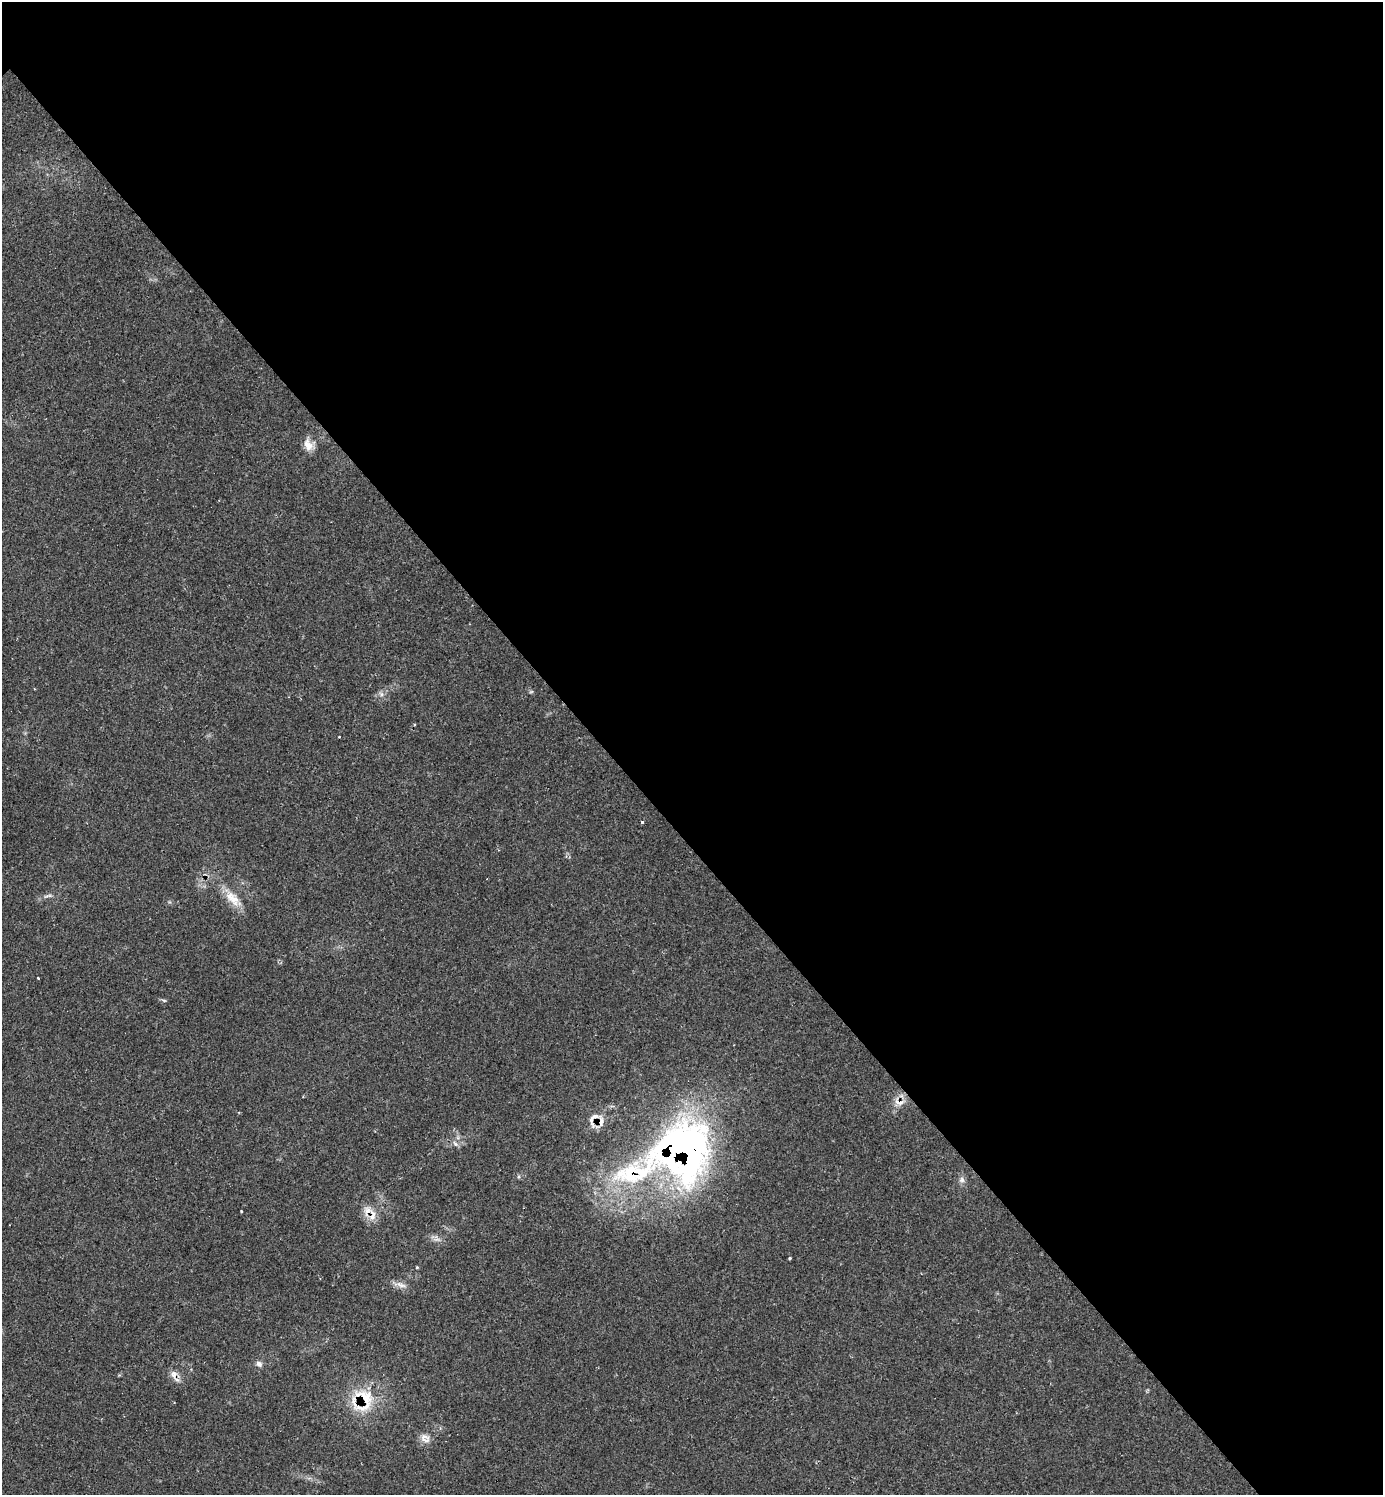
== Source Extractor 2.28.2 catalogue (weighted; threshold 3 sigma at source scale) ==
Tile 8 of 4 x 4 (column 4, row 2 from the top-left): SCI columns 4437-5817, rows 2988-4480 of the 5985 x 5985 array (HDU 1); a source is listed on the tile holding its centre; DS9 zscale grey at full resolution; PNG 1385 x 1497 px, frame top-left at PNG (2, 2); no overlay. Shown black and unused: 56% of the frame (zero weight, under 2 of 3 exposures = <1% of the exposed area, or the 3 px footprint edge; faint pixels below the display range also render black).
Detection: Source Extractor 2.28.2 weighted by HDU 2 'WHT'; one run over the whole footprint, this tile lists its part. Background 0.0626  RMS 0.0057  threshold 0.0257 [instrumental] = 3 sigma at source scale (4.5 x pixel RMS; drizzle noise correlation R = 1.50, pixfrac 1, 0.05/0.05 arcsec/px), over >= 5 px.
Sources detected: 29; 3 cosmic-ray / hot-pixel residue — not listed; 5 inside a brighter listed object's ellipse — not listed separately; the other 21 listed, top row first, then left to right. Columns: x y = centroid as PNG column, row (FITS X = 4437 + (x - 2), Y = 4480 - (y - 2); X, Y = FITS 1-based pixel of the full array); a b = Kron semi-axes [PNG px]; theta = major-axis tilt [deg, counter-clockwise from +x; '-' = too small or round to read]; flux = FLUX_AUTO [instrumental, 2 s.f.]
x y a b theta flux
308 445 15 13 -63 5.7
531 692 6 4 19 0.71
381 694 8 4 -53 1.3
642 822 3 3 - 3.3
48 896 13 3 8 1.7
232 898 28 12 -46 10
164 1000 6 4 -19 0.76
899 1102 18 8 -8 4.5
601 1121 23 7 -83 4.8
455 1144 9 6 -49 1.9
683 1150 81 75 66 260
962 1180 9 6 -76 2.1
241 1211 3 3 - 1.9
372 1215 21 9 -85 6
790 1258 3 3 - 1
417 1267 5 3 - 0.52
401 1285 16 7 -23 3.6
259 1364 9 7 -36 2.1
174 1376 19 8 -61 4.2
365 1398 30 20 -50 22
425 1438 15 12 -43 4.5
Overlapping masked pixels (flux is a lower limit): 6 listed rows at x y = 899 1102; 601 1121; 683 1150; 372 1215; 174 1376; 365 1398